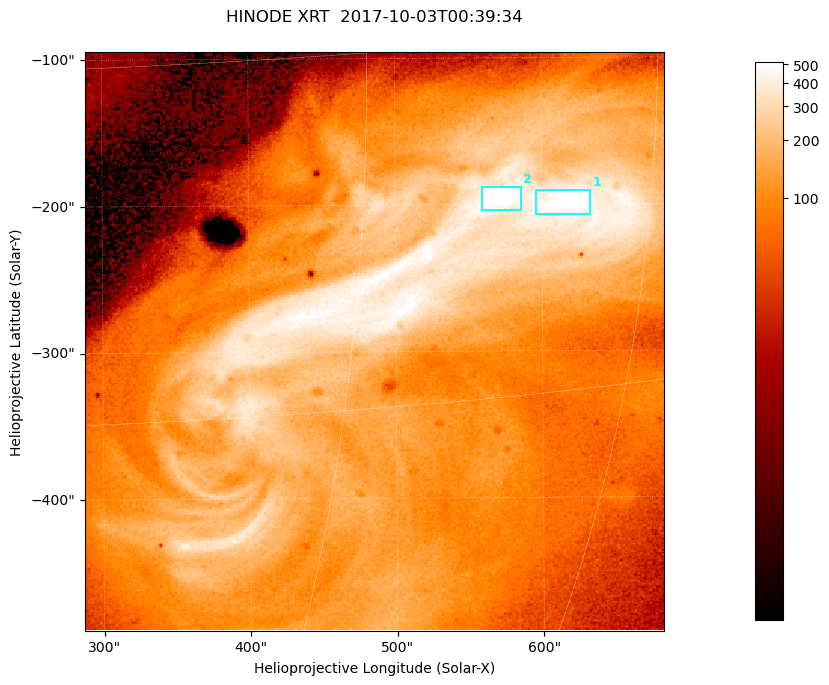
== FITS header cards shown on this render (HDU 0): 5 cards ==
TELESCOP= 'HINODE  '           /
INSTRUME= 'XRT     '           /
DATE_OBS= '2017-10-03T00:39:34.228' /
CTYPE1  = 'Solar-X '           /
CTYPE2  = 'Solar-Y '           /

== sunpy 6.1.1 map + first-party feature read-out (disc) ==
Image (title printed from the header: HINODE XRT  2017-10-03T00:39:34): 384 x 384 px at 1.03 arcsec/px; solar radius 958 arcsec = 932 px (partial field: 5.4% of the solar disc is inside the frame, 100% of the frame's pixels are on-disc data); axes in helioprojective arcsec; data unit not stated in the header (colour bar unlabelled)
Orientation: roll -0.357 deg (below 1 deg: not rotated)
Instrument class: DISC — disc imager (sunpy class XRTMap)
Bright regions (active regions / flare kernels): reference = the on-disc median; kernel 3 px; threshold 5 sigma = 384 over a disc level ~106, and >= 1.15x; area >= 147 px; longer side >= 5 px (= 5.1 arcsec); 2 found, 2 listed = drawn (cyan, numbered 1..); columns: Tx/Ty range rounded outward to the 5 arcsec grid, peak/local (2 s.f.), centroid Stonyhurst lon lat
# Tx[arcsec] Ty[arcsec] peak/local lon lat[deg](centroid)
1 595..635 -210..-190 5.5 +40 -7
2 555..590 -205..-185 5.7 +37 -6